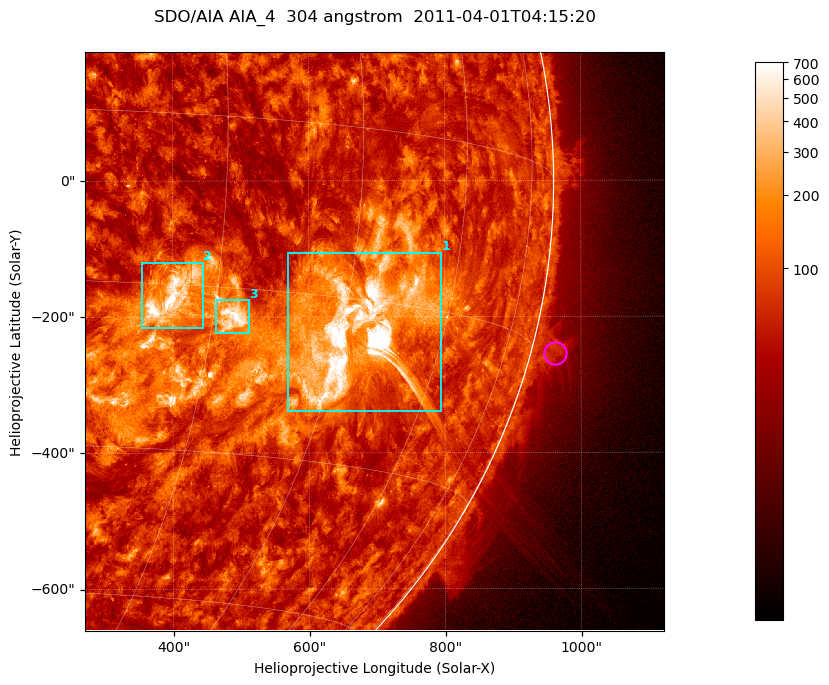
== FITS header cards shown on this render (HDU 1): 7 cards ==
TELESCOP= 'SDO/AIA '           / For AIA: SDO/AIA
INSTRUME= 'AIA_4   '           / For AIA: AIA_ATA1, AIA_ATA2, AIA_ATA3 or AIA_AT
WAVELNTH=                  304 / [angstrom] Wavelength
WAVEUNIT= 'angstrom'           / Wavelength unit: angstrom
DATE-OBS= '2011-04-01T04:15:20.123' / [ISO] Date when observation started; ISO 8
CTYPE1  = 'HPLN-TAN'           / CTYPE1; Typically HPLN
CTYPE2  = 'HPLT-TAN'           / CTYPE2; Typically HPLT

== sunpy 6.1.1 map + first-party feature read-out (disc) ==
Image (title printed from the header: SDO/AIA AIA_4  304 angstrom  2011-04-01T04:15:20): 1418 x 1418 px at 0.6 arcsec/px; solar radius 960 arcsec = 1600 px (partial field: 18% of the solar disc is inside the frame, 73% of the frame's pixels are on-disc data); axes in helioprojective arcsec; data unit not stated in the header (colour bar unlabelled)
Orientation: roll -0.132 deg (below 1 deg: not rotated)
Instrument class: DISC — disc imager (sunpy class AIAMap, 304 A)
Bright regions (active regions / flare kernels): reference = the on-disc median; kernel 11 px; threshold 5 sigma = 171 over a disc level ~72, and >= 1.15x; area >= 2010 px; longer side >= 17 px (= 10 arcsec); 3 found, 3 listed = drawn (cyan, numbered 1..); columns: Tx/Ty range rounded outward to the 2 arcsec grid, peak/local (2 s.f.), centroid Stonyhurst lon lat
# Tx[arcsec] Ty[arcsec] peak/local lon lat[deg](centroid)
1 568..794 -340..-106 41 +47 -18
2 354..444 -216..-120 12 +26 -16
3 464..512 -224..-174 11 +32 -18
Off-limb structures (1.02-1.3 R_sun): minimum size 400 px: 7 found; the strongest spans PA ~255..260 deg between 1.02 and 1.08 R_sun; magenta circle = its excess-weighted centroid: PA ~255 deg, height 1.04 R_sun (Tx ~962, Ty ~-254 arcsec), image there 2.3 x the reference